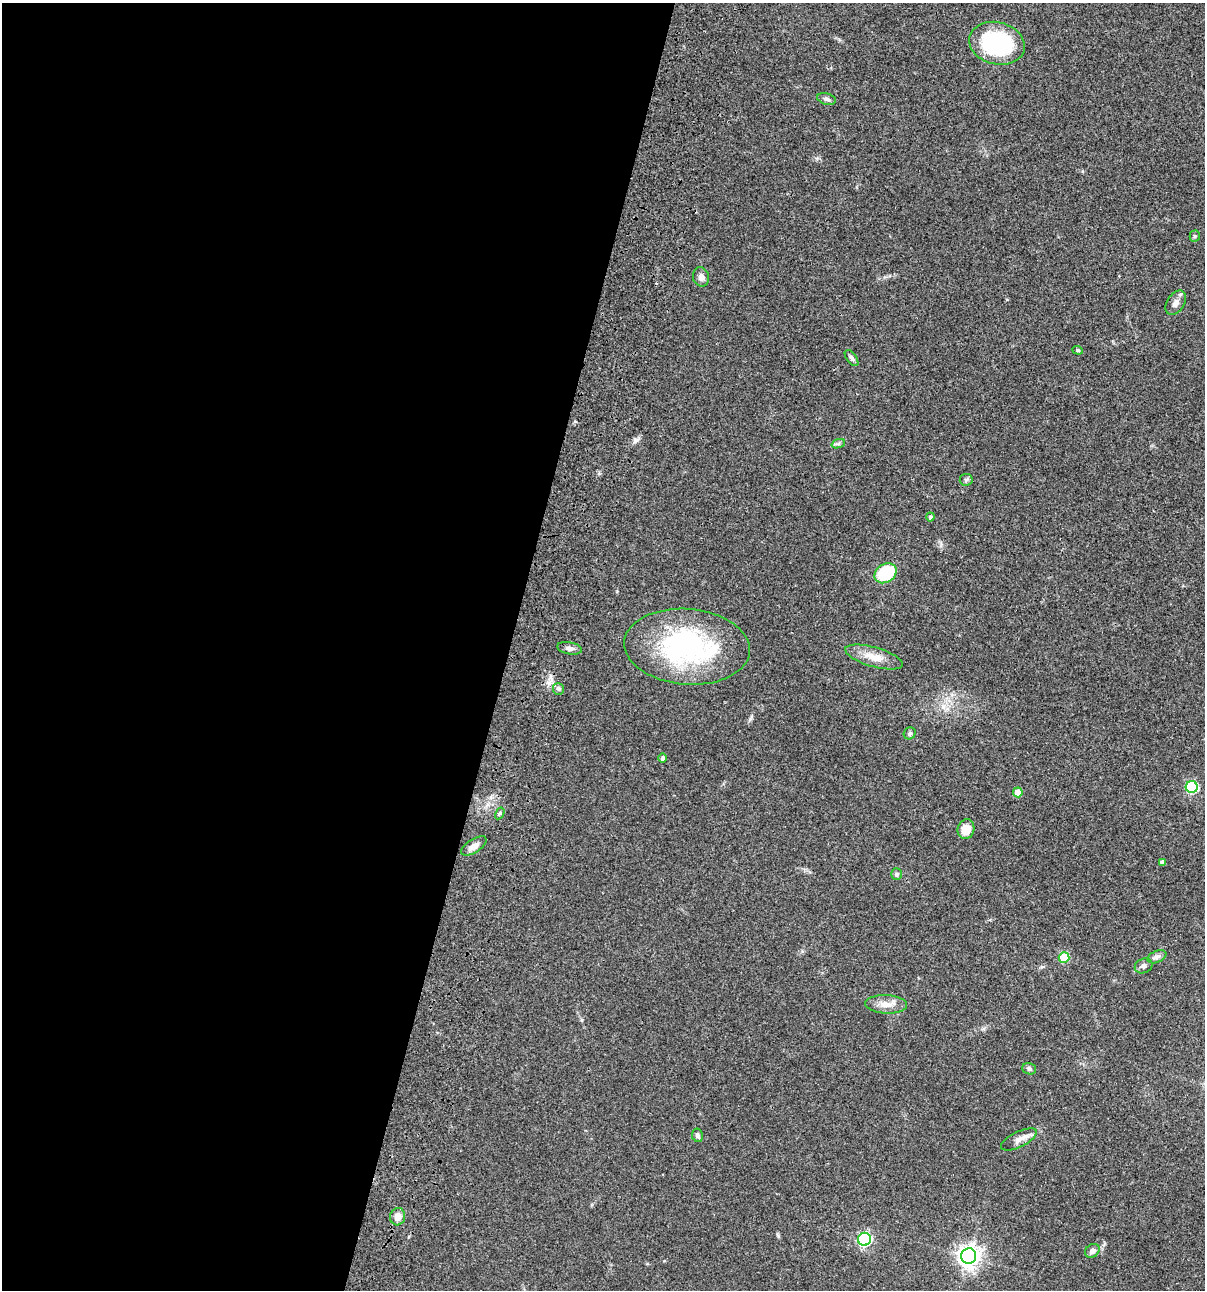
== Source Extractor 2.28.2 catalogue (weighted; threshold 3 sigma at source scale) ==
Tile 5 of 4 x 4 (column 1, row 2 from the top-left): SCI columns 234-1436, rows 2696-3983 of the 5403 x 5389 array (HDU 1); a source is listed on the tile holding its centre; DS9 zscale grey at full resolution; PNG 1207 x 1292 px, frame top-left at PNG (2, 3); each listed source drawn as its Kron ellipse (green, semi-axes under 4 px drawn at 4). Shown black and unused: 42% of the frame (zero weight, under 3 of 4 exposures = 9% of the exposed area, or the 3 px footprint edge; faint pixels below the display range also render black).
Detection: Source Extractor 2.28.2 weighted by HDU 2 'WHT'; one run over the whole footprint, this tile lists its part. Background 0.0471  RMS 0.0055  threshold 0.0247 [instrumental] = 3 sigma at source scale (4.5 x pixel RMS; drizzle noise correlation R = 1.50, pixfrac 1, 0.05/0.05 arcsec/px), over >= 5 px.
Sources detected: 35; all 35 listed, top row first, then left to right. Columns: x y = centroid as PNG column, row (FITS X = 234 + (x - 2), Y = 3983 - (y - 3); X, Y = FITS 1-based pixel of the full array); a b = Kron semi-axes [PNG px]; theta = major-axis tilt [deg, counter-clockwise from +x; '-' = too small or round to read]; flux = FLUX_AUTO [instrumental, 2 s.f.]
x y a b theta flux
997 43 28 21 -14 53
827 99 9 5 -14 1.5
1195 236 5 5 - 0.68
701 277 10 8 -78 2.4
1176 303 13 8 58 2.9
1078 350 5 4 - 0.7
852 358 9 5 -54 1.3
838 444 7 4 19 0.94
966 480 6 6 - 0.92
930 517 4 4 - 1.3
885 573 12 9 35 26
687 647 63 38 -4 90
569 648 12 6 -10 2.5
874 657 30 9 -16 7.8
558 689 6 5 - 1.1
910 733 6 5 - 1
663 758 5 4 - 1.6
1192 787 6 6 - 44
1018 792 5 5 - 6.9
500 813 6 4 59 0.84
966 829 10 8 77 7.2
474 846 14 6 33 3.6
1162 862 4 4 - 2
896 874 6 5 - 0.89
1064 957 5 5 - 16
1157 957 10 6 22 1.7
1144 966 9 7 22 2
886 1004 21 9 -3 5.6
1029 1069 7 5 -20 1.3
697 1135 7 5 -79 1.3
1019 1139 19 7 26 3.8
398 1217 9 7 74 4.1
864 1239 6 6 - 79
1092 1251 8 6 39 2.5
969 1256 8 7 - 350
Unlisted compact peaks at least as high as the median listed source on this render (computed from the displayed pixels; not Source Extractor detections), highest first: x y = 635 440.